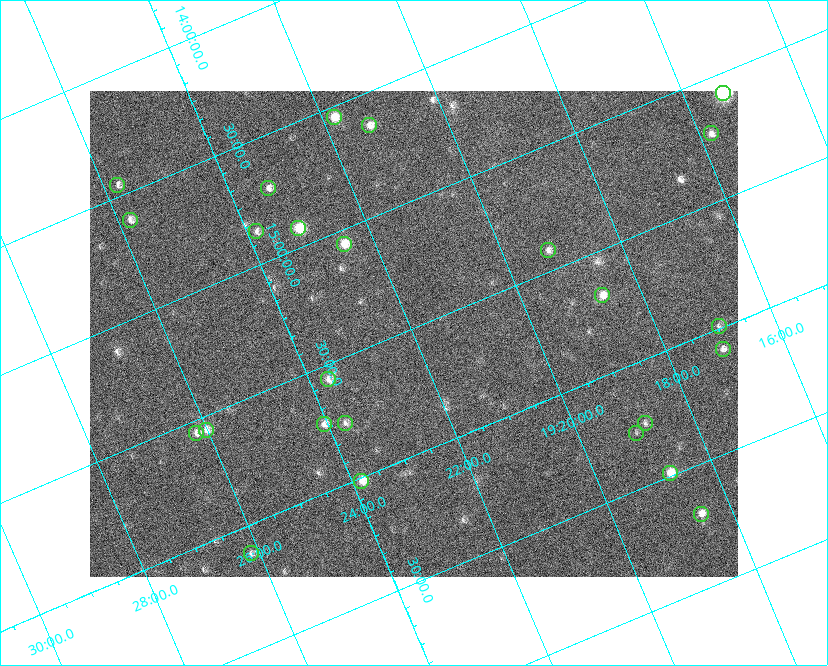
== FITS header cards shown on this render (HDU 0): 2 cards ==
NAXIS1  =                  648 / length of data axis 1
NAXIS2  =                  486 / length of data axis 2

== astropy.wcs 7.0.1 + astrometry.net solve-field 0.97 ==
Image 648 x 486 px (HDU 0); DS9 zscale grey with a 90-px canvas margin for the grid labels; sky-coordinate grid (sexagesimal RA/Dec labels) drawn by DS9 from the SOLVED WCS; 25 Tycho-2 reference stars matched to detected sources circled (green)
Header WCS: none
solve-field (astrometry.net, Tycho-2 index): SOLVED blind (the file carries no WCS)
Solved WCS: RA---TAN-SIP/DEC--TAN-SIP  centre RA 19:22:00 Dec +15:31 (290.50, +15.52 deg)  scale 15.3 arcsec/px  FOV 165.0' x 123.7'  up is -157 deg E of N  parity flipped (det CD > 0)
(file carries no celestial WCS; the grid is the blind solution)
Tycho-2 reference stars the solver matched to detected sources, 25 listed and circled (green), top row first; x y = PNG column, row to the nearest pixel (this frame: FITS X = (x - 90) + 1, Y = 486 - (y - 91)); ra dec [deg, ICRS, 3 dp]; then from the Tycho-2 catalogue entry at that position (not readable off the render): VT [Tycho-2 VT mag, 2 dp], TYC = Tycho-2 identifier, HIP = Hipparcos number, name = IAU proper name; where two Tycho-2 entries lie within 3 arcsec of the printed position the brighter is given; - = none
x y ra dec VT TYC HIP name
723 93 288.834 +15.084 5.69 1599-3869-1 94624 -
334 117 290.452 +14.543 7.44 1054-679-1 - -
369 125 290.323 +14.634 7.66 1054-951-1 95132 -
711 133 288.951 +15.222 8.24 1599-3918-1 94665 -
117 185 291.441 +14.452 8.37 1067-789-1 - -
268 188 290.838 +14.713 8.21 1054-205-1 95303 -
130 220 291.451 +14.609 8.24 1067-445-1 95522 -
298 228 290.784 +14.921 6.67 1054-223-1 95287 -
256 231 290.960 +14.864 8.44 1054-411-1 - -
344 244 290.625 +15.059 7.77 1600-2349-1 - -
548 250 289.809 +15.416 8.37 1599-3313-1 94944 -
602 295 289.664 +15.681 7.94 1599-1947-1 94894 -
719 326 289.242 +15.992 8.86 1599-2780-1 - -
723 349 289.265 +16.088 8.20 1599-2332-1 - -
328 379 290.922 +15.560 8.69 1600-1874-1 - -
345 423 290.929 +15.760 8.70 1600-822-1 95334 -
645 423 289.708 +16.250 8.60 1599-1761-1 - -
324 424 291.017 +15.730 8.16 1600-168-1 - -
206 430 291.504 +15.557 8.17 1600-1630-1 95542 -
196 433 291.551 +15.552 8.28 1600-1749-1 95559 -
636 433 289.759 +16.274 9.33 1599-1589-1 - -
670 473 289.688 +16.488 7.07 1599-570-1 94905 -
361 481 290.960 +16.014 7.62 1600-1088-1 95346 -
701 514 289.631 +16.698 7.50 1599-66-1 94884 -
251 553 291.536 +16.114 8.78 1600-1331-1 - -